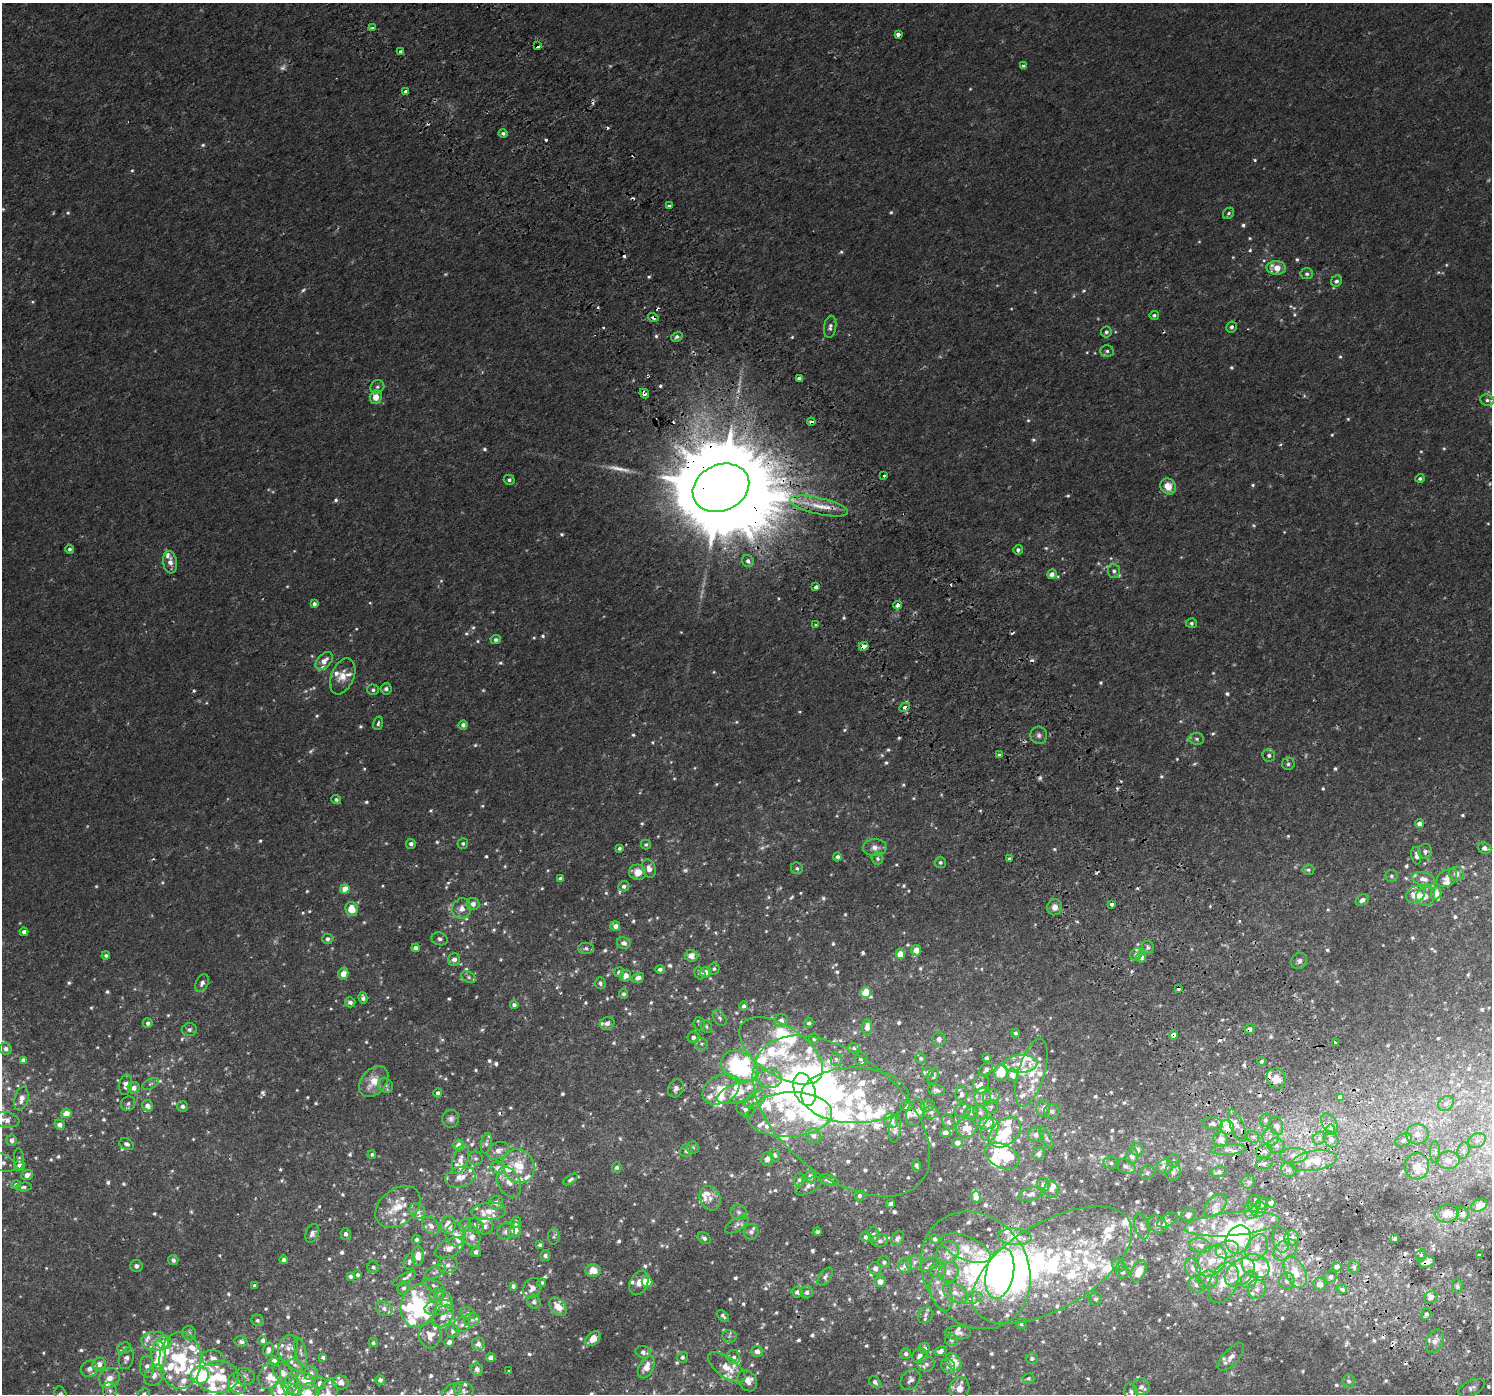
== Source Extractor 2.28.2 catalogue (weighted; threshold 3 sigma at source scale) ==
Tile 6 of 4 x 4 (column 2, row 2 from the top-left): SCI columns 1538-3027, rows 2953-4344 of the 6060 x 5968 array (HDU 1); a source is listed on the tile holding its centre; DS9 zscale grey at full resolution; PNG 1494 x 1396 px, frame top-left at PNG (2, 3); each listed source drawn as its Kron ellipse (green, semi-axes under 4 px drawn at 4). Shown black and unused: <1% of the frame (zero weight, under 2 of 3 exposures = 3% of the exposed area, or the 3 px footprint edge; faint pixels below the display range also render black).
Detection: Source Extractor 2.28.2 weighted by HDU 2 'WHT'; one run over the whole footprint, this tile lists its part. Background 0.00238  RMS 0.0026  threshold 0.0118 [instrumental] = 3 sigma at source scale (4.5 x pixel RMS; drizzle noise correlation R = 1.50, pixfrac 1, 0.0396/0.0396 arcsec/px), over >= 5 px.
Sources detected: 1228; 30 too faint to see at this stretch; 14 inside a brighter object's white glare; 31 cosmic-ray / hot-pixel residue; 1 long thin detection or spike segment (spike, bleed or trail) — neither listed nor drawn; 226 inside a brighter listed object's ellipse — not listed separately; of the other 926, all 500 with FLUX_AUTO >= 0.553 (the completeness limit of this list) listed and drawn (426 fainter detections not listed), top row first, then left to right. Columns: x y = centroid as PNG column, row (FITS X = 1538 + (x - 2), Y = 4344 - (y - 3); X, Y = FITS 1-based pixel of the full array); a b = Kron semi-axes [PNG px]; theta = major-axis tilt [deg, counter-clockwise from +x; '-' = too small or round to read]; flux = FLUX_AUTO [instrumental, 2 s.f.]
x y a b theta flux
373 28 3 3 - 1.2
898 34 4 4 - 1.2
538 46 4 4 - 3.9
400 52 4 3 - 2.7
1023 66 4 3 - 1
406 91 4 3 - 2.4
503 133 5 4 - 0.76
669 206 4 3 - 1.4
1229 213 6 5 - 0.6
1276 268 10 7 -2 4.3
1307 274 6 5 - 0.7
1336 281 6 5 - 0.85
1154 315 5 4 - 0.56
653 317 5 4 - 1.1
830 327 11 6 80 0.95
1231 327 6 5 - 0.8
1106 332 5 5 - 0.72
677 337 6 4 31 0.71
1107 351 6 5 - 0.69
799 379 4 3 - 3.1
377 387 7 6 - 0.72
644 394 5 3 - 0.9
376 397 7 6 - 3.1
1487 400 7 5 -8 0.68
811 422 4 3 - 1.6
884 475 3 3 - 1.2
1420 478 4 4 - 0.57
509 480 5 5 - 0.66
1168 486 8 7 - 3.9
721 488 29 23 24 11000
819 506 29 8 -13 5.4
70 549 4 4 - 0.74
1018 550 5 4 - 0.8
748 561 6 5 - 0.9
170 562 11 7 -82 2.1
1114 571 7 6 - 0.84
1052 574 5 4 - 1.7
816 587 3 3 - 2.3
314 604 4 4 - 0.92
898 605 4 3 - 2.6
1191 623 5 5 - 0.69
816 625 3 3 - 4.1
496 640 5 4 - 0.8
864 646 5 4 - 4.3
324 661 10 6 46 2.3
343 676 19 11 67 3.6
386 689 5 5 - 0.97
373 690 5 5 - 0.66
905 707 5 4 - 1.4
378 723 7 4 76 0.57
463 725 4 4 - 0.9
1039 735 8 8 - 1
1197 739 7 5 -5 0.63
999 755 4 4 - 0.64
1269 755 6 6 - 0.82
1288 764 6 6 - 0.79
336 800 5 4 - 0.62
1419 824 4 4 - 1.7
463 843 5 5 - 0.6
411 844 5 5 - 1
646 844 5 5 - 0.59
875 847 12 8 1 1.8
619 848 4 3 - 0.63
1484 848 7 5 -22 1.4
1425 851 7 7 - 1.1
1416 856 9 5 -83 1.1
837 857 4 4 - 0.8
878 859 6 6 - 0.61
1009 859 4 3 - 0.67
940 862 6 5 - 0.6
649 868 9 6 -71 1.8
797 868 6 5 - 0.6
1308 870 6 5 - 0.58
638 872 8 7 - 3.1
1456 874 7 7 - 1.9
1391 876 6 6 - 0.62
1447 878 11 8 33 1.7
560 879 4 4 - 0.89
1423 879 11 6 -13 2
624 886 5 5 - 0.94
345 889 5 4 - 4
1436 893 6 5 - 3.5
1416 894 10 8 32 3.7
1426 896 10 9 - 2
1362 900 7 5 33 1
473 904 6 6 - 1.6
1111 904 3 3 - 3.1
1055 907 8 7 - 1.9
352 909 7 6 - 4.8
462 909 10 9 - 2.2
615 926 5 4 - 1.6
24 932 4 4 - 1.2
327 939 5 5 - 1.1
440 939 8 6 -16 0.78
624 943 7 5 -14 1.2
1148 947 6 6 - 0.78
416 948 4 4 - 1.2
586 948 8 5 -1 0.68
916 950 5 5 - 3.2
900 954 5 4 - 5
1136 954 6 5 - 0.7
106 956 4 4 - 0.69
691 956 6 6 - 2.2
1141 957 5 5 - 1.3
454 959 6 6 - 1.1
1299 961 8 7 - 0.96
660 969 5 4 - 0.67
714 969 6 5 - 0.56
619 972 5 5 - 0.92
705 972 5 5 - 1.7
700 973 6 5 - 0.77
343 974 6 5 - 2.6
626 976 6 5 - 1.9
469 977 8 5 -28 0.65
638 978 6 5 - 1.2
202 983 9 6 65 1.1
600 983 6 5 - 0.62
1178 988 4 3 - 0.78
866 992 5 5 - 6.5
623 994 5 4 - 0.75
363 998 6 4 -74 0.89
350 1002 5 5 - 1
514 1005 4 4 - 0.87
744 1006 4 4 - 0.75
720 1018 8 5 -53 0.79
781 1020 7 6 - 1.7
148 1023 5 4 - 0.84
607 1023 7 6 - 1.2
809 1023 5 4 - 0.66
699 1024 7 6 - 0.62
706 1026 7 5 -62 0.57
867 1027 8 5 85 2.2
189 1029 7 6 - 0.9
1250 1029 5 5 - 1
1015 1033 4 4 - 0.58
1174 1035 5 4 - 2.1
693 1037 6 5 - 1.3
814 1038 5 5 - 0.8
939 1039 7 6 - 0.98
1336 1043 3 3 - 0.97
701 1044 6 6 - 0.61
854 1048 6 5 - 0.57
6 1049 6 5 - 1.1
781 1051 48 25 -34 20
921 1058 5 5 - 0.66
986 1058 4 3 - 0.71
836 1059 7 5 -85 0.62
861 1059 6 6 - 0.79
23 1060 4 4 - 0.89
1261 1061 4 4 - 0.59
1020 1064 17 9 4 3.7
739 1067 19 14 -31 39
986 1069 8 5 47 1
928 1072 6 5 - 0.75
1001 1072 8 6 76 6.3
1031 1073 35 13 73 6.3
1013 1075 6 6 - 2.7
933 1076 8 5 66 0.74
769 1078 12 9 -4 2.6
1276 1078 10 9 - 3.5
374 1082 17 12 49 5.3
150 1084 9 5 26 0.66
981 1084 10 7 73 1.4
126 1085 10 6 81 1.6
386 1085 8 6 -52 0.88
134 1088 6 5 - 1.7
676 1088 9 7 63 1.3
721 1089 20 13 28 6.7
804 1089 17 10 -71 110
936 1090 8 6 -9 0.86
739 1092 23 9 20 6.5
438 1093 4 4 - 0.83
961 1094 8 6 87 1.1
855 1095 54 28 -1 24
991 1096 8 7 - 1.3
983 1097 9 8 - 1.6
1340 1097 4 3 - 9.3
21 1099 12 7 76 1.8
756 1099 11 7 38 2.2
1446 1103 8 6 35 1.1
128 1104 7 6 - 0.74
147 1106 6 5 - 1.8
183 1106 5 5 - 0.92
906 1106 6 5 - 1.2
928 1106 7 5 16 0.55
991 1107 7 6 - 0.63
745 1109 9 7 -22 1.2
1043 1109 8 6 81 1.5
962 1111 8 6 10 0.71
1052 1111 8 7 - 1.1
915 1112 13 8 70 1.7
931 1112 7 6 - 0.84
980 1112 8 6 -42 0.84
66 1113 5 5 - 3.1
971 1113 6 6 - 0.88
789 1115 42 22 3 22
841 1116 103 60 -39 67
451 1119 9 8 - 1
6 1120 13 7 -8 1.9
1265 1120 6 5 - 0.74
891 1121 8 6 -54 2.2
949 1122 8 6 -63 0.68
986 1123 7 6 - 2.4
1213 1124 10 6 -8 1.1
1329 1124 11 7 -60 1.4
59 1125 5 4 - 1.4
1237 1125 17 6 -68 2.2
1276 1126 9 6 -75 2.1
1227 1127 7 6 - 4
966 1128 10 9 - 3.9
895 1129 14 6 84 1.2
990 1130 12 8 70 1.8
1330 1130 5 4 - 2.5
1005 1132 18 12 41 8.5
945 1133 5 4 - 1.6
1417 1134 11 10 - 2
1036 1135 8 7 - 1.3
813 1136 8 7 - 1.3
1253 1137 6 5 - 0.71
1271 1137 8 8 - 1.6
1046 1138 12 5 -62 0.85
1319 1138 7 6 - 0.94
1331 1139 8 6 -58 1.4
12 1140 6 5 - 1.1
1220 1140 7 7 - 2.3
1403 1140 9 5 27 0.83
1477 1141 9 6 28 1.1
486 1143 10 5 78 0.8
957 1143 5 5 - 1.9
127 1144 7 5 -26 0.87
459 1145 5 5 - 2.2
1276 1145 8 7 - 1.1
693 1148 6 6 - 0.61
1137 1150 6 6 - 1.4
1228 1150 18 5 3 1.5
498 1151 11 8 27 1.8
686 1151 6 6 - 0.84
1264 1151 8 6 17 1.1
1463 1151 8 6 74 0.9
1435 1152 11 5 -89 0.75
372 1154 4 4 - 0.64
1039 1154 6 6 - 1.3
775 1155 7 5 -70 0.58
1294 1155 14 7 2 1.8
1002 1156 18 11 -26 12
1132 1156 8 6 84 1.4
19 1159 10 5 -87 0.57
460 1159 15 7 71 2
475 1159 7 7 - 0.77
767 1159 7 6 - 1.4
1448 1160 11 8 1 2
1174 1161 6 6 - 0.84
1314 1161 23 10 10 5.9
2 1162 14 8 -26 1.7
1111 1163 8 5 -9 0.66
1264 1164 9 5 16 0.75
19 1165 5 5 - 1
917 1165 5 3 - 0.8
519 1166 17 15 -59 6.8
1125 1166 10 7 -22 1.2
1165 1166 8 7 - 2
1417 1166 13 12 - 3.3
617 1167 5 5 - 0.73
498 1168 7 6 - 1.9
1289 1170 8 7 - 0.79
1173 1172 9 7 85 1.3
1219 1172 8 5 12 0.85
1147 1173 7 6 - 0.71
27 1175 6 5 - 1.4
460 1177 15 10 16 2.6
810 1177 6 5 - 1.2
571 1179 8 4 35 0.67
799 1180 7 5 89 0.62
829 1180 10 5 -19 0.9
509 1182 16 11 -64 2.7
1248 1182 7 6 - 0.74
16 1185 5 4 - 0.61
1043 1185 7 6 - 1.1
808 1186 15 7 28 1.5
23 1187 8 4 5 0.63
1051 1189 8 7 - 1.2
1031 1194 13 6 16 1.1
859 1195 5 5 - 0.75
976 1197 6 4 -88 1.6
710 1198 13 10 -65 2.1
496 1203 7 7 - 1.1
1254 1203 9 6 83 0.72
1271 1203 4 4 - 1.8
891 1204 4 4 - 0.95
1262 1204 6 5 - 1.3
1216 1205 13 8 46 1.6
1479 1205 8 6 23 1.9
398 1207 25 17 38 7
1259 1209 8 7 - 1
417 1211 8 7 - 1.7
489 1211 17 8 3 3.1
1251 1211 8 6 -90 1.1
739 1212 8 7 - 0.89
1447 1213 12 9 14 3.2
1462 1214 7 6 - 1.2
1188 1215 7 6 - 0.91
1168 1220 11 6 29 0.71
516 1222 5 5 - 1.1
737 1224 13 6 33 1.2
1157 1224 10 8 -34 1.2
1232 1224 48 11 5 12
448 1225 8 7 - 3.5
431 1226 10 7 -44 1.5
465 1226 6 6 - 0.64
476 1226 8 6 -51 1.1
485 1226 8 8 - 1.1
1142 1226 13 7 -73 1.1
515 1230 8 6 71 3
506 1232 9 8 - 1.2
751 1232 8 7 - 1.1
817 1232 4 3 - 0.64
312 1233 10 6 69 1.2
346 1234 6 5 - 0.9
456 1234 12 10 87 2.1
874 1234 7 5 -78 0.75
472 1236 11 8 -71 2.1
554 1237 8 6 89 0.66
865 1237 5 5 - 0.89
1015 1237 17 8 -5 5.1
704 1238 7 5 -38 0.75
1292 1238 8 7 - 1.6
1395 1238 4 3 - 0.62
416 1239 4 4 - 0.74
897 1239 8 6 54 0.92
935 1239 5 4 - 0.7
1238 1240 14 12 59 11
1281 1240 13 8 -79 1.7
880 1241 8 6 5 0.71
540 1245 4 3 - 0.55
1200 1245 11 7 -12 1.4
450 1248 15 8 27 2.5
966 1248 26 12 -23 5.9
1257 1248 14 10 59 2.6
1227 1250 12 8 17 2
1285 1250 13 9 38 1.7
476 1252 5 5 - 0.97
947 1252 12 10 38 2.1
545 1255 6 5 - 0.65
1421 1255 5 5 - 0.58
1479 1255 3 3 - 0.9
418 1256 10 6 88 2.8
173 1260 5 5 - 0.95
284 1260 4 4 - 1
409 1261 8 5 75 0.7
1211 1261 17 13 43 5.3
884 1262 6 5 - 0.83
915 1262 9 6 43 0.95
1427 1262 8 5 19 1.6
929 1264 11 5 21 0.72
448 1265 10 8 9 1.4
905 1265 7 6 - 1.6
1052 1265 89 43 31 59
1119 1265 7 6 - 0.7
136 1266 6 6 - 0.83
1255 1266 14 11 -30 5.6
373 1267 6 5 - 0.7
1337 1267 5 4 - 1.8
1354 1267 6 6 - 0.73
875 1268 6 6 - 1.2
1193 1268 10 7 -68 1.4
938 1270 8 7 - 1.2
976 1270 61 52 -58 50
593 1271 7 6 - 3.6
1139 1271 11 6 66 4.2
435 1272 12 6 31 0.87
948 1272 10 9 - 1.9
1123 1272 7 6 - 0.72
1240 1272 17 12 39 4.2
1295 1272 17 9 -64 5.1
1000 1273 26 14 78 93
358 1275 3 3 - 0.59
350 1276 4 3 - 0.68
825 1277 10 5 55 0.83
1330 1277 7 6 - 0.87
404 1279 13 4 27 0.72
1208 1280 10 8 12 1.5
1249 1280 9 7 44 3.6
1287 1281 8 7 - 1.4
647 1282 5 5 - 9.4
880 1282 5 5 - 2.1
542 1283 4 4 - 0.63
639 1283 13 8 64 2.1
1223 1283 21 13 65 6.3
1320 1284 6 6 - 2.3
254 1285 3 3 - 1.2
1196 1285 8 7 - 1.1
434 1286 12 5 -26 0.8
513 1286 4 4 - 0.76
1457 1286 7 5 -78 0.73
404 1288 7 6 - 0.72
532 1288 10 8 63 1.9
1257 1289 10 9 - 1.6
1342 1289 5 4 - 0.69
797 1292 5 5 - 1.1
807 1292 6 6 - 1
941 1293 18 10 -69 3.1
955 1293 13 8 -31 2.2
436 1295 7 7 - 0.83
1431 1297 7 5 29 1.4
972 1298 10 5 17 1
445 1299 10 6 -53 1.8
1096 1299 7 6 - 0.66
534 1302 7 6 - 0.76
419 1306 22 17 74 23
439 1307 14 7 10 1.9
558 1307 10 7 -50 3.6
384 1309 8 7 - 1.2
468 1313 7 6 - 0.64
1426 1314 6 5 - 0.82
925 1315 9 6 63 0.95
443 1316 13 9 48 2.3
723 1316 7 4 -47 0.61
257 1320 6 5 - 0.65
472 1320 8 6 18 0.85
1021 1324 5 5 - 0.55
462 1325 8 7 - 1
453 1331 6 6 - 0.84
189 1333 7 6 - 0.81
958 1333 13 7 0 1.2
430 1335 13 11 -88 3.1
729 1336 7 6 - 0.79
593 1339 9 6 42 2.7
263 1340 4 4 - 1.2
951 1340 6 6 - 0.6
155 1341 14 9 -5 2.7
1435 1341 12 8 66 2.3
164 1342 8 6 2 3.6
241 1342 7 5 -13 0.72
449 1342 5 4 - 0.97
373 1343 5 4 - 0.57
478 1344 6 6 - 1.3
124 1348 7 5 14 0.6
288 1348 13 9 76 2
924 1348 5 5 - 0.94
268 1349 7 5 78 1.3
757 1351 6 5 - 1.7
940 1351 6 4 25 1
301 1352 15 5 -77 0.97
643 1352 8 6 -20 1.5
906 1354 5 5 - 0.97
159 1355 14 7 -87 6.4
920 1356 8 7 - 1.8
323 1357 4 3 - 0.6
682 1357 5 5 - 0.79
734 1357 7 6 - 1
1231 1357 17 7 47 1.8
126 1358 11 7 70 1.5
213 1358 11 8 -4 1.6
491 1358 4 4 - 1.6
1032 1358 6 5 - 0.76
180 1360 28 21 88 20
274 1361 5 5 - 2.1
954 1362 9 6 -53 3.8
99 1364 7 6 - 2.1
926 1364 8 7 - 1.1
295 1365 8 5 -22 0.79
948 1366 8 6 -59 0.82
147 1367 11 7 -88 1.9
646 1367 12 7 64 3.3
727 1367 22 10 -36 3.9
89 1369 8 8 - 1.3
477 1369 6 5 - 1.3
509 1371 3 3 - 0.56
283 1373 12 8 -56 2.1
311 1373 7 6 - 1
154 1375 11 9 50 2
200 1375 9 8 - 30
244 1376 10 8 -18 1.3
270 1376 13 10 64 2.9
218 1377 21 16 3 12
109 1378 11 9 38 2.4
1029 1378 6 5 - 0.58
380 1380 4 4 - 0.69
910 1380 11 8 50 1.3
306 1381 9 7 -33 3.9
747 1381 11 8 -55 2.5
1348 1381 6 6 - 0.94
341 1382 8 7 - 1.6
875 1382 7 5 -54 0.86
237 1383 11 9 -69 2.1
320 1383 7 6 - 1.2
291 1384 10 7 65 1.6
1141 1387 8 8 - 1.3
1472 1388 14 7 25 1.2
959 1389 11 9 75 2.4
110 1390 8 7 - 0.86
295 1390 7 6 - 1.5
279 1391 8 7 - 2.2
452 1391 10 6 27 2.1
464 1391 10 8 -29 1.1
1131 1392 8 6 -67 0.89
307 1393 11 8 41 3.8
61 1394 8 5 -59 0.58
144 1394 6 6 - 0.87
328 1394 15 9 76 3.2
Overlapping masked pixels (flux is a lower limit): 19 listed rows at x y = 538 46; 653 317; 644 394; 811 422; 721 488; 819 506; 864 646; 905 707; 1425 851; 1178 988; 1250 1029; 1174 1035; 1340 1097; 1227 1127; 1330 1130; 1331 1139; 489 1211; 1427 1262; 1337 1267
Isophote crosses this tile's border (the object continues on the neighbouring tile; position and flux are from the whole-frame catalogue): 9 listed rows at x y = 6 1120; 2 1162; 200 1375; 218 1377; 279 1391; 307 1393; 61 1394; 144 1394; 328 1394